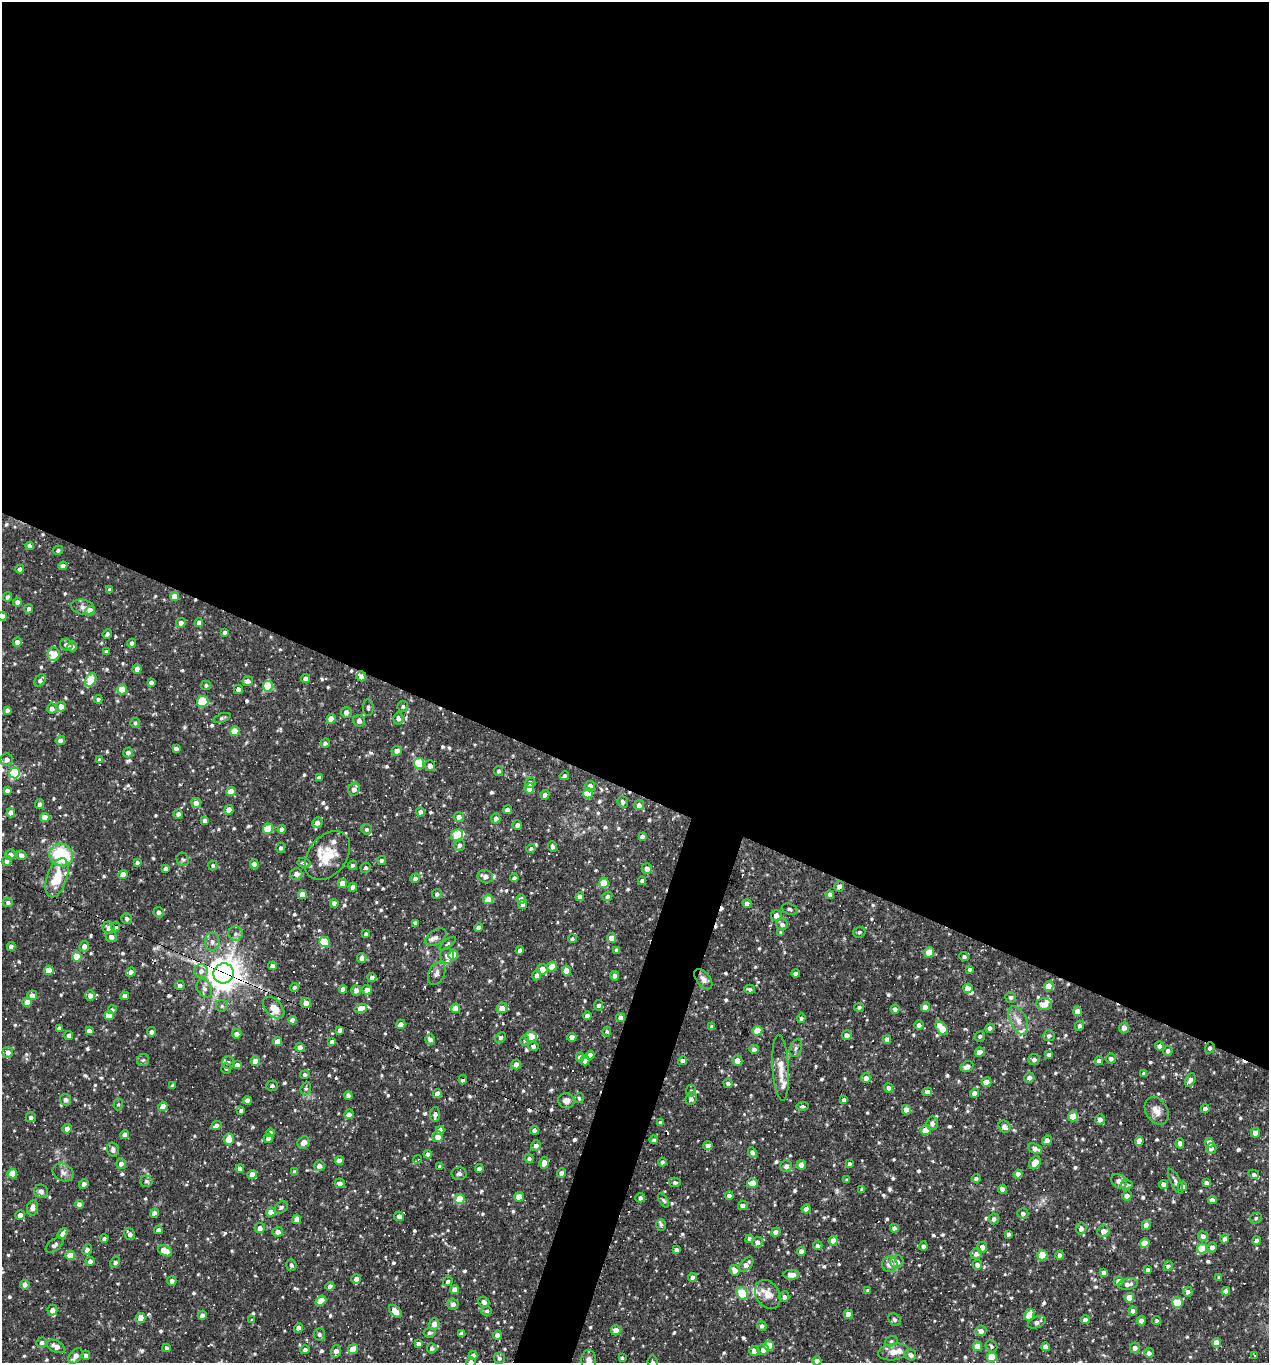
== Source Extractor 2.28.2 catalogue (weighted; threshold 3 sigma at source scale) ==
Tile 3 of 4 x 4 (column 3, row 1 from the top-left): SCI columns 2665-3931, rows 4085-5445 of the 5459 x 5445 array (HDU 1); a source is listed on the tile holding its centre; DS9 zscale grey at full resolution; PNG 1271 x 1365 px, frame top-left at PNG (2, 2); each listed source drawn as its Kron ellipse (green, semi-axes under 4 px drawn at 4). Shown black and unused: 60% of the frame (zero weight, under 3 of 4 exposures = <1% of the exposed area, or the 3 px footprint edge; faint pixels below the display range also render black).
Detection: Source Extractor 2.28.2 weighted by HDU 2 'WHT'; one run over the whole footprint, this tile lists its part. Background 0.0891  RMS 0.0057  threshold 0.0257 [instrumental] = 3 sigma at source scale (4.5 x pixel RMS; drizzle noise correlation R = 1.50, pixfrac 1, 0.05/0.05 arcsec/px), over >= 5 px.
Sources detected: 798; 1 too faint to see at this stretch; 31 cosmic-ray / hot-pixel residue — neither listed nor drawn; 19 inside a brighter listed object's ellipse — not listed separately; of the other 747, all 500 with FLUX_AUTO >= 1.09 (the completeness limit of this list) listed and drawn (247 fainter detections not listed), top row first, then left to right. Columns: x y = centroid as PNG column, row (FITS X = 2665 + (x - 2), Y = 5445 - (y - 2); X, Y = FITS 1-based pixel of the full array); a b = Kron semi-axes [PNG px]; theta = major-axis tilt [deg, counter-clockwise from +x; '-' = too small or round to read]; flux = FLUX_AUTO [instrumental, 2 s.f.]
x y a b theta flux
29 546 4 4 - 2.3
58 550 5 4 - 1.2
63 566 4 4 - 2.7
20 569 4 4 - 1.7
110 590 4 4 - 1.8
175 596 4 4 - 6.4
7 597 5 4 - 1.6
17 602 4 4 - 2.1
83 607 12 7 -11 2.4
29 609 5 4 - 1.6
90 611 5 4 - 8.4
2 616 4 4 - 3.4
181 623 5 5 - 2.6
199 623 4 4 - 3.4
224 632 4 3 - 1.3
107 634 5 3 - 1.3
17 642 5 4 - 2.7
132 643 4 4 - 2.6
66 645 6 6 - 2.1
72 646 5 5 - 2.8
106 652 4 4 - 1.4
54 654 6 6 - 12
137 669 4 4 - 3.1
361 676 5 4 - 3.3
305 679 4 4 - 3.2
40 680 7 5 56 1.8
91 680 7 5 59 20
248 681 5 5 - 3
151 682 4 4 - 2.4
206 685 5 5 - 1.2
268 686 5 5 - 22
122 689 5 5 - 12
238 689 5 4 - 2.5
98 699 4 4 - 1.7
203 701 5 5 - 31
403 706 5 5 - 1.3
61 707 5 5 - 4.6
52 708 5 4 - 2.7
368 708 8 5 -89 1.2
7 710 4 4 - 1.8
346 712 5 5 - 3.3
222 718 9 4 19 1.3
398 718 6 5 - 2
331 719 5 4 - 6.5
359 721 6 5 - 3.2
135 723 5 4 - 1.3
235 731 5 5 - 11
60 740 5 4 - 2.6
325 743 5 4 - 1.6
176 748 4 4 - 2.4
397 751 5 5 - 2.9
128 753 5 5 - 2.7
7 760 6 6 - 2.9
100 760 4 4 - 1.4
419 763 5 5 - 29
430 766 5 5 - 2.8
499 771 5 4 - 1.4
14 773 5 5 - 60
564 776 5 4 - 1.4
319 778 4 4 - 2.4
530 783 5 5 - 3.1
590 786 5 5 - 2.7
529 788 5 4 - 7.3
354 789 6 6 - 2.6
7 790 4 4 - 1.9
231 792 5 4 - 7.7
588 793 5 5 - 15
545 795 4 4 - 2.7
623 802 6 5 - 1.5
196 803 5 5 - 4.1
40 804 5 4 - 1.9
639 805 5 5 - 2.8
229 810 5 4 - 6.7
507 810 4 4 - 2.3
421 812 4 4 - 3
11 813 4 4 - 4.3
178 814 5 4 - 1.7
459 817 5 5 - 2.5
45 818 4 4 - 6.4
496 818 5 4 - 2.2
205 820 4 4 - 2.7
317 823 5 5 - 2.9
517 825 5 4 - 2.8
268 829 5 5 - 17
282 829 4 4 - 2.6
367 829 5 5 - 1.3
457 835 6 5 - 21
642 836 4 4 - 2
460 845 6 5 - 2.1
553 847 5 4 - 1.7
281 848 5 4 - 1.3
531 849 4 4 - 1.4
10 855 5 5 - 2.8
21 855 5 5 - 2.7
61 855 12 11 - 35
327 855 27 19 52 15
183 859 7 6 - 1.2
382 860 4 4 - 1.3
7 861 5 5 - 2.2
137 862 4 3 - 1.2
304 863 6 5 - 1.7
254 864 5 4 - 3.5
213 865 5 4 - 1.1
352 865 5 4 - 1.3
166 868 4 4 - 1.8
366 868 5 5 - 1.4
647 868 5 5 - 3.3
296 874 6 6 - 3.2
123 875 4 4 - 6.3
485 876 8 6 -16 3.5
57 878 20 10 71 14
415 878 5 4 - 1.8
514 878 4 4 - 1.4
642 881 4 4 - 1.6
342 883 4 4 - 4.4
604 883 5 5 - 13
839 886 5 5 - 2.8
353 887 4 4 - 2.8
437 894 5 5 - 1.4
830 894 4 4 - 2.2
302 895 4 4 - 6.7
607 896 5 4 - 1.2
580 897 4 4 - 4.4
488 899 5 4 - 9.5
521 899 5 4 - 3.3
8 902 5 5 - 1.6
334 903 4 4 - 4
523 904 5 4 - 2.5
747 904 4 4 - 2.7
790 909 8 5 -19 1.3
159 912 5 5 - 2
776 915 5 5 - 3.8
127 918 5 5 - 1.3
415 923 4 3 - 1.7
782 924 6 5 - 2
115 926 5 4 - 3.7
478 927 4 4 - 2.6
109 928 6 6 - 3.4
781 932 4 4 - 1.4
859 932 6 5 - 1.1
235 933 7 7 - 2
366 934 4 4 - 1.7
111 937 5 5 - 2.9
436 937 11 7 34 2.7
612 938 5 4 - 4.5
572 939 4 4 - 1.2
212 942 9 7 85 2.5
325 942 5 5 - 24
447 944 10 4 37 1.3
84 946 5 5 - 3.5
11 947 4 4 - 2.8
520 950 4 4 - 2.6
617 950 4 4 - 2.2
929 952 5 5 - 7.4
453 955 5 5 - 14
447 956 8 7 - 4
964 956 5 4 - 1.3
77 957 5 4 - 13
362 958 5 4 - 2.9
272 966 4 4 - 2.6
552 967 5 5 - 7.9
542 969 5 5 - 6.4
970 969 4 3 - 1.4
49 970 4 4 - 10
201 971 7 6 - 2.9
567 971 5 4 - 6.2
131 972 5 4 - 3.3
224 973 10 10 - 870
437 973 12 8 65 2.8
796 974 4 4 - 2.5
537 975 5 4 - 2.3
615 976 4 4 - 2.5
372 977 4 4 - 2.9
703 979 12 7 -52 2.9
180 986 4 4 - 2.1
1049 986 5 5 - 8
294 987 4 4 - 1.1
204 988 10 7 -62 2.7
968 988 5 4 - 5.3
343 989 4 4 - 3.1
750 989 5 4 - 1.2
356 990 5 5 - 2.5
367 990 5 4 - 3.9
32 995 5 5 - 2.8
90 995 5 4 - 2.7
125 996 4 4 - 2.7
1011 997 5 5 - 1.5
27 1002 4 4 - 7.4
306 1003 5 5 - 4.6
1044 1004 8 6 -1 5
598 1005 5 4 - 1.8
222 1006 6 6 - 1.3
859 1007 5 4 - 1.2
925 1007 4 4 - 4.9
274 1008 13 8 -46 6.7
361 1008 6 4 16 8.2
456 1008 4 4 - 7.7
502 1008 5 5 - 6.3
895 1009 4 4 - 2.2
112 1010 4 4 - 1.2
1078 1011 5 4 - 5.1
109 1016 5 4 - 10
587 1016 4 4 - 2.9
621 1017 4 4 - 3
801 1018 4 4 - 1.7
292 1020 4 4 - 4
1018 1020 15 8 -64 5
401 1024 5 4 - 3.1
919 1025 5 5 - 2.4
1080 1026 5 4 - 1.6
712 1027 4 4 - 1.7
59 1028 4 4 - 2.1
942 1028 8 5 -51 12
990 1028 4 4 - 1.9
1124 1028 5 5 - 3
340 1030 4 4 - 2.4
89 1031 4 4 - 2.7
607 1031 5 4 - 1.2
757 1031 5 5 - 12
151 1032 5 4 - 2.3
237 1034 5 4 - 2.6
69 1035 4 4 - 2
847 1035 5 5 - 2.7
980 1036 5 5 - 1.2
1049 1036 6 5 - 1.6
501 1037 6 5 - 1.7
531 1037 6 5 - 16
572 1037 4 4 - 3.8
430 1039 5 5 - 2.3
887 1039 4 4 - 2.7
525 1040 5 4 - 1.3
277 1041 4 4 - 6.3
332 1042 4 4 - 3.1
533 1046 5 4 - 2.6
1159 1046 4 4 - 2.4
300 1047 4 4 - 4.9
796 1048 9 6 69 1.7
1210 1048 5 5 - 1.4
754 1049 5 4 - 2.1
1168 1051 5 4 - 1.7
8 1052 5 5 - 3.6
980 1052 4 4 - 6.2
590 1055 4 4 - 4.6
1049 1055 4 4 - 1.8
580 1057 4 4 - 2.7
1111 1059 5 5 - 1.8
143 1060 6 6 - 1.3
1034 1060 6 5 - 2.1
255 1061 4 4 - 6.5
585 1061 5 4 - 2.4
682 1061 4 4 - 2.5
737 1061 5 5 - 4.1
1099 1061 4 4 - 2.8
228 1062 6 6 - 1.5
516 1064 5 4 - 3.7
237 1065 4 4 - 2.7
967 1066 6 5 - 3
226 1068 5 5 - 1.2
781 1068 33 8 -87 7.6
1144 1074 4 4 - 2.1
305 1075 5 4 - 1.2
1029 1077 5 5 - 2.6
866 1078 5 5 - 3.2
463 1080 4 3 - 3.4
1190 1080 7 4 64 2.4
986 1082 5 4 - 9.2
728 1083 5 4 - 1.7
172 1085 4 3 - 1.6
272 1086 6 5 - 1.3
888 1088 4 4 - 2.2
306 1089 6 5 - 1.1
691 1091 6 5 - 1.1
927 1092 5 4 - 2.2
437 1093 4 4 - 2.9
974 1093 4 4 - 2.9
348 1095 4 4 - 2.6
579 1098 5 4 - 1.2
691 1099 6 5 - 2
66 1100 6 5 - 2.8
844 1100 4 4 - 1.8
247 1101 4 4 - 2.9
566 1101 8 7 - 3.6
118 1104 6 4 86 1.1
163 1106 4 4 - 5.7
803 1106 6 4 7 1.2
1205 1109 4 4 - 2
241 1110 4 4 - 1.3
906 1110 5 4 - 4.8
1157 1111 15 10 -58 5
349 1114 5 4 - 2.6
435 1114 7 5 87 2.2
1073 1116 5 5 - 14
31 1117 5 5 - 1.9
1100 1119 5 4 - 3.3
660 1123 4 4 - 2.3
932 1123 7 6 - 2.7
216 1126 5 4 - 2.9
1004 1127 6 5 - 3.6
67 1129 5 4 - 3.8
440 1130 4 4 - 2.5
534 1130 4 4 - 1.6
926 1130 5 4 - 10
270 1133 4 4 - 2.9
1256 1133 5 4 - 6.6
125 1135 4 4 - 3.7
438 1137 5 5 - 3.9
268 1138 5 4 - 2.8
229 1139 5 5 - 8.9
654 1140 4 4 - 1.3
1047 1140 5 4 - 3.3
1139 1141 5 4 - 4
304 1142 6 5 - 3.5
1180 1143 5 4 - 1.9
1209 1143 5 4 - 4
536 1145 5 4 - 2.7
708 1146 4 4 - 2.3
1211 1148 5 5 - 2.8
1035 1149 7 5 -24 3.3
113 1150 7 6 - 1.8
752 1153 6 4 -61 2.9
428 1154 4 4 - 1.9
418 1159 4 3 - 6.2
529 1159 4 4 - 1.4
339 1161 4 4 - 3.7
662 1162 4 4 - 1.1
121 1163 5 5 - 3
544 1163 6 4 83 5
1035 1163 7 5 54 5
849 1164 4 4 - 1.5
801 1165 4 4 - 7.3
319 1166 5 5 - 3.2
440 1166 4 4 - 1.8
786 1166 6 5 - 2.8
240 1169 4 4 - 2.7
479 1169 4 4 - 2.6
63 1172 11 8 -29 2.8
295 1172 4 4 - 2.9
561 1173 4 4 - 2.9
12 1174 5 4 - 11
252 1174 4 4 - 6.2
459 1174 7 6 - 1.5
1018 1174 4 4 - 5.4
1254 1174 5 4 - 1.4
976 1178 4 4 - 1.5
847 1180 4 3 - 1.1
146 1181 6 5 - 1.5
1119 1181 8 6 -43 3.5
1175 1181 14 5 -63 2.1
675 1182 6 4 -13 1.3
340 1183 5 5 - 1.8
752 1183 5 5 - 11
1207 1183 4 4 - 2.6
84 1184 5 4 - 2.9
1164 1184 4 4 - 3
1127 1185 6 5 - 1.3
1182 1186 5 5 - 2.5
862 1189 4 3 - 1.3
1003 1189 4 4 - 3.8
41 1191 7 6 - 2.6
729 1196 4 4 - 2.5
1127 1196 5 5 - 2.8
519 1197 5 4 - 7
640 1198 5 4 - 1.5
460 1199 5 5 - 17
664 1200 8 4 -57 1.2
1212 1200 4 4 - 2.8
79 1204 4 4 - 3.1
743 1205 5 4 - 2.8
281 1207 7 5 33 1.4
32 1208 8 5 79 4
806 1209 4 4 - 2.8
271 1212 4 4 - 6.7
155 1213 4 4 - 3.2
1023 1213 5 5 - 1.9
20 1215 5 4 - 3.1
399 1216 5 5 - 2.9
1256 1218 6 5 - 1.2
297 1219 4 4 - 3.7
994 1219 5 5 - 2.2
661 1225 6 4 88 1.1
1146 1225 5 4 - 3.4
260 1228 5 5 - 2.8
894 1228 4 4 - 2.3
1081 1229 6 5 - 2.9
158 1230 4 4 - 2.7
1103 1231 6 5 - 4
278 1232 5 5 - 2.9
776 1232 5 4 - 3.8
63 1234 6 4 53 3.1
130 1234 6 5 - 2.6
1008 1234 4 3 - 1.7
1203 1236 5 5 - 2.7
104 1238 4 4 - 1.7
750 1239 4 4 - 2.4
1225 1239 4 4 - 2.3
833 1241 5 4 - 6.4
1257 1241 4 4 - 2.6
757 1242 5 5 - 2.7
1145 1243 5 4 - 7.2
54 1245 10 5 38 1.8
818 1246 4 4 - 2
923 1246 4 4 - 2
982 1247 5 5 - 3.4
1212 1247 5 5 - 2.7
1202 1248 5 5 - 17
87 1250 5 4 - 2.6
676 1250 4 4 - 2.2
165 1251 7 5 -27 9.1
801 1251 4 4 - 2.7
976 1254 5 5 - 2.7
70 1255 5 4 - 10
1042 1255 5 5 - 16
1060 1255 4 4 - 2.4
90 1261 4 4 - 3.3
115 1262 6 4 60 1.9
897 1262 6 6 - 3.6
890 1264 8 7 - 4
291 1265 6 5 - 1.5
746 1265 9 5 46 3.6
977 1265 5 5 - 2.6
1168 1266 5 4 - 1.6
735 1270 5 5 - 4.3
1148 1270 4 4 - 2.4
1104 1272 4 4 - 2.2
791 1275 8 5 1 5
692 1277 4 4 - 2.4
1219 1278 4 4 - 1.2
356 1279 5 4 - 2.2
172 1281 5 4 - 1.9
448 1281 5 4 - 1.6
1118 1281 5 4 - 3.6
1128 1284 10 5 10 3.2
25 1285 5 4 - 2.8
330 1286 4 4 - 2.6
455 1289 4 4 - 5
868 1291 4 3 - 1.4
1226 1291 4 4 - 2.6
1188 1292 5 4 - 1.5
742 1294 7 5 -55 24
768 1294 15 11 -58 7.5
784 1297 5 5 - 2.2
1129 1298 5 4 - 7.2
321 1301 6 4 38 9.8
484 1302 6 5 - 2
1177 1302 5 5 - 15
453 1304 5 5 - 2.8
52 1310 5 5 - 3
395 1311 7 4 -46 5.7
486 1311 5 4 - 1.2
1133 1311 4 4 - 2.4
848 1314 4 4 - 6.1
202 1315 4 4 - 2.6
1029 1315 6 4 61 7.7
141 1318 5 4 - 6.1
252 1320 4 4 - 1.3
895 1320 7 5 -43 1.3
1085 1320 4 4 - 3
1156 1320 4 4 - 1.1
1141 1321 4 4 - 2.7
1037 1322 9 5 24 2.2
434 1324 6 5 - 4.5
762 1326 5 4 - 1.7
298 1328 5 4 - 2.9
616 1330 5 4 - 6.2
981 1331 5 5 - 3.1
430 1333 6 5 - 1.2
462 1333 4 4 - 2.5
319 1334 6 5 - 1.7
497 1335 4 4 - 2.2
891 1341 6 5 - 1.1
1217 1342 4 4 - 7.4
42 1343 5 5 - 1.8
418 1344 4 4 - 2.3
769 1345 5 5 - 15
56 1346 10 5 -27 4.1
977 1346 5 4 - 8.6
991 1346 6 5 - 1.3
1045 1347 4 4 - 4.9
166 1348 4 4 - 1.6
432 1348 5 5 - 1.7
1135 1348 5 5 - 2.8
353 1349 5 4 - 8.5
305 1350 4 4 - 1.9
763 1350 6 5 - 3.4
336 1351 6 5 - 2.9
754 1351 5 5 - 4.3
893 1352 16 8 8 5.4
1149 1353 5 5 - 2
86 1355 4 4 - 2
910 1355 6 5 - 2.8
1254 1355 3 3 - 1.4
75 1356 9 5 52 4.6
473 1356 5 4 - 3.2
992 1357 5 5 - 13
499 1358 6 5 - 1.6
622 1358 3 3 - 1.1
589 1360 10 7 -87 4.1
817 1361 4 4 - 2.7
471 1362 5 5 - 2.6
653 1362 6 5 - 1.3
Overlapping masked pixels (flux is a lower limit): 6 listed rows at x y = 361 676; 115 926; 224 973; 621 1017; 1210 1048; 463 1080
Isophote crosses this tile's border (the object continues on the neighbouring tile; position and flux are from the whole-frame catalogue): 5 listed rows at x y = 2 616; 589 1360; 817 1361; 471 1362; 653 1362